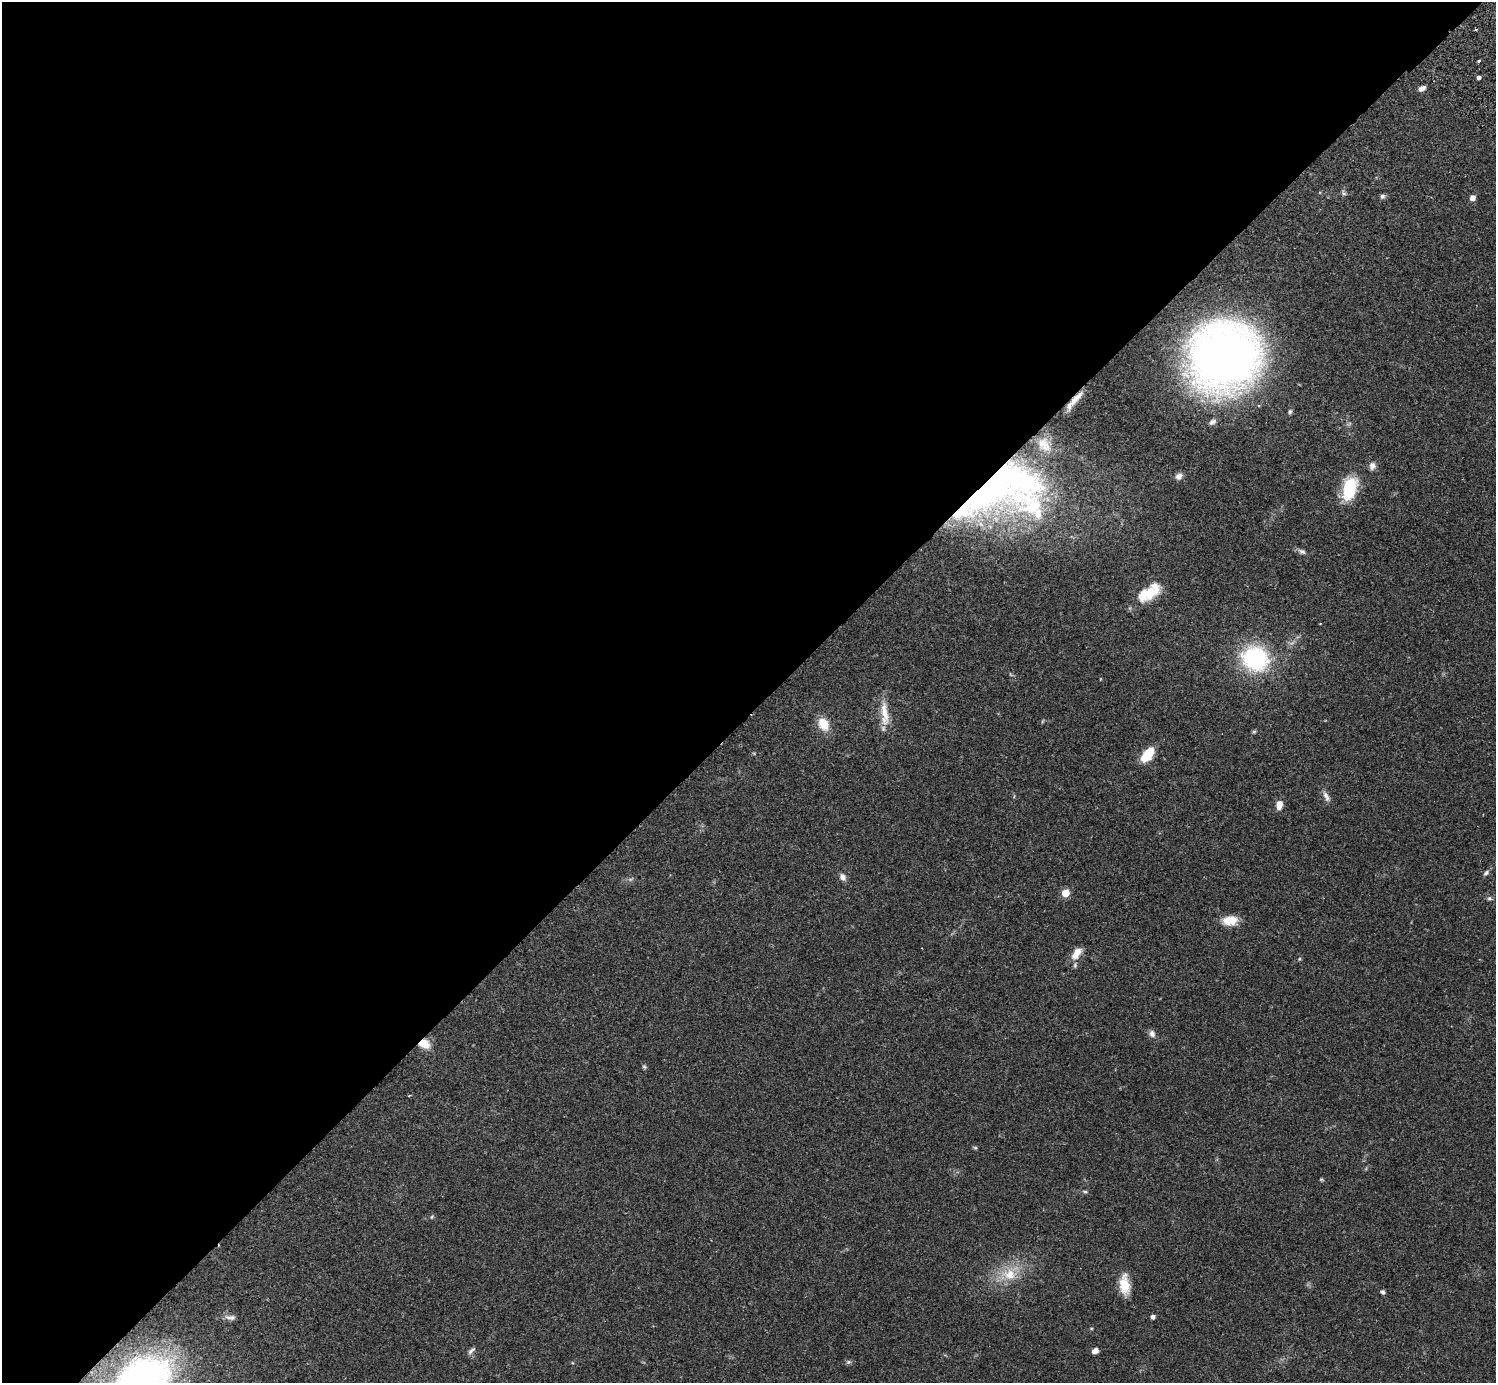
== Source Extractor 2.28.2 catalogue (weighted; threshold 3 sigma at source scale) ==
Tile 5 of 4 x 4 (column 1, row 2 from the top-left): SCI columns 43-1536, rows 2966-4346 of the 6063 x 6071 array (HDU 1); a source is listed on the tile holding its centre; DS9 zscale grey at full resolution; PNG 1498 x 1385 px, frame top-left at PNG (2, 2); no overlay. Shown black and unused: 52% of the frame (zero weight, under 2 of 3 exposures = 3% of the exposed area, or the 3 px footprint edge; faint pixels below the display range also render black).
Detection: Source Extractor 2.28.2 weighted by HDU 2 'WHT'; one run over the whole footprint, this tile lists its part. Background 0.0823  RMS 0.0059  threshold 0.0265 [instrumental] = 3 sigma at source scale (4.5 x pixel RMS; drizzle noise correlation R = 1.50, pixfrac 1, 0.05/0.05 arcsec/px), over >= 5 px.
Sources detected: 52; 2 too faint to see at this stretch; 1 cosmic-ray / hot-pixel residue — not listed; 3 inside a brighter listed object's ellipse — not listed separately; the other 46 listed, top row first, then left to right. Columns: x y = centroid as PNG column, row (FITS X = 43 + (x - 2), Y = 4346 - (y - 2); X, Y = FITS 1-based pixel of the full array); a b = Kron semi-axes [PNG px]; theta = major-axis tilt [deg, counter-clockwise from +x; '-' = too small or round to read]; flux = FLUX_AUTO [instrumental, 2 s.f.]
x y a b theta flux
1479 61 3 3 - 1.2
1479 77 4 3 - 6.3
1422 88 9 5 28 2.1
1344 194 6 4 -19 1
1382 196 7 6 - 1.4
1472 198 5 5 - 4.2
1223 357 45 42 29 590
1075 399 25 7 46 6.3
1290 411 7 5 73 1.1
1212 422 11 7 37 2.1
1372 466 10 8 83 2.7
1179 476 9 8 - 2.9
991 486 91 40 39 180
1350 488 27 15 73 24
1034 509 91 43 -38 87
1302 551 10 6 -24 1.8
1149 593 29 14 34 18
1255 658 21 19 -26 73
885 713 37 9 -85 10
823 724 13 9 -60 12
1254 732 6 4 1 0.73
1148 754 18 9 51 13
1326 796 16 6 -61 3
1279 805 10 7 80 4.6
1486 873 9 5 41 1.6
843 877 9 7 -59 2.8
630 879 7 4 -18 1
1065 893 5 5 - 14
1489 898 7 5 0 1.1
1230 920 16 10 7 9.8
1075 955 13 11 80 5.3
1299 959 4 4 - 0.63
1152 1034 10 8 -70 2.4
424 1044 12 9 -21 9.2
1321 1179 5 4 - 0.64
1085 1191 7 3 -8 0.86
432 1217 6 4 46 0.79
1009 1274 20 16 -5 14
1124 1285 24 11 -85 11
1383 1292 6 5 - 1.1
228 1317 12 7 -27 2.6
1153 1317 4 4 - 2
471 1350 13 5 43 1.7
1095 1351 6 5 - 2.9
849 1362 7 5 20 1.2
141 1379 49 32 29 260
Overlapping masked pixels (flux is a lower limit): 3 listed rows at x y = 1075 399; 991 486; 424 1044
Isophote crosses this tile's border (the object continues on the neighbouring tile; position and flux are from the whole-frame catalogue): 1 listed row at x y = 141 1379